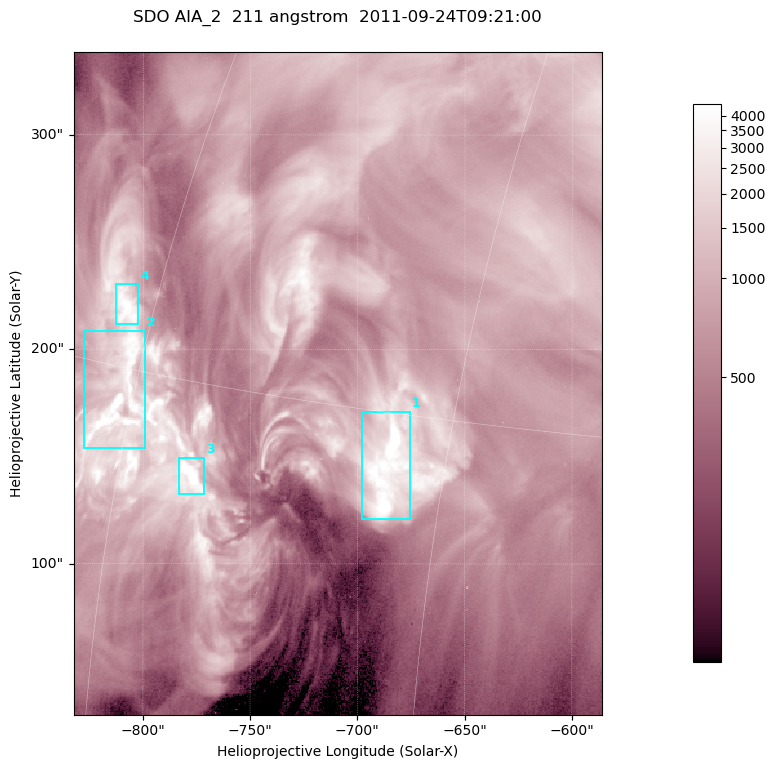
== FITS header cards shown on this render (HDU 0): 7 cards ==
TELESCOP= 'SDO     '           /
INSTRUME= 'AIA_2   '           /
WAVELNTH=                  211 /
WAVEUNIT= 'angstrom'           /
DATE-OBS= '2011-09-24T09:21:00.63' /
CTYPE1  = 'HPLN-TAN'           /
CTYPE2  = 'HPLT-TAN'           /

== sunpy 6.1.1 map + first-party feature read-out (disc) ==
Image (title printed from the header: SDO AIA_2  211 angstrom  2011-09-24T09:21:00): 410 x 514 px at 0.601 arcsec/px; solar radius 956 arcsec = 1592 px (partial field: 2.6% of the solar disc is inside the frame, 100% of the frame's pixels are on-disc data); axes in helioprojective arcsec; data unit not stated in the header (colour bar unlabelled)
Pointing: header CRPIX1/2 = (2038.91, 2046.17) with CRVAL1/2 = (0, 0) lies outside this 410 x 514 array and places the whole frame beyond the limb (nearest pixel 1.41 R_sun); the SolarSoft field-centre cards XCEN/YCEN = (-709.2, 184.1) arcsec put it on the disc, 1319 arcsec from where CRPIX/CRVAL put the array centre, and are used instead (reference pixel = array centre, CRVAL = XCEN/YCEN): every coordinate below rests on XCEN/YCEN
Orientation: roll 0.0565 deg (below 1 deg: not rotated)
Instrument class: DISC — disc imager (sunpy class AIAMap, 211 A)
Bright regions (active regions / flare kernels): reference = the on-disc median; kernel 3 px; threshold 5 sigma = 2161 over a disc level ~719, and >= 1.15x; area >= 210 px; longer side >= 5 px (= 3 arcsec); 4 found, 4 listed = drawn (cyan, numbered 1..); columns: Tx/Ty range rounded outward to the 2 arcsec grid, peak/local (2 s.f.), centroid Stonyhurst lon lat
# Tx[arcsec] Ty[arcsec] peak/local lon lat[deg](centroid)
1 -698..-674 120..172 10 -47 +13
2 -828..-798 154..210 9.4 -61 +14
3 -784..-770 132..150 9.2 -56 +12
4 -814..-802 210..230 7.1 -62 +17